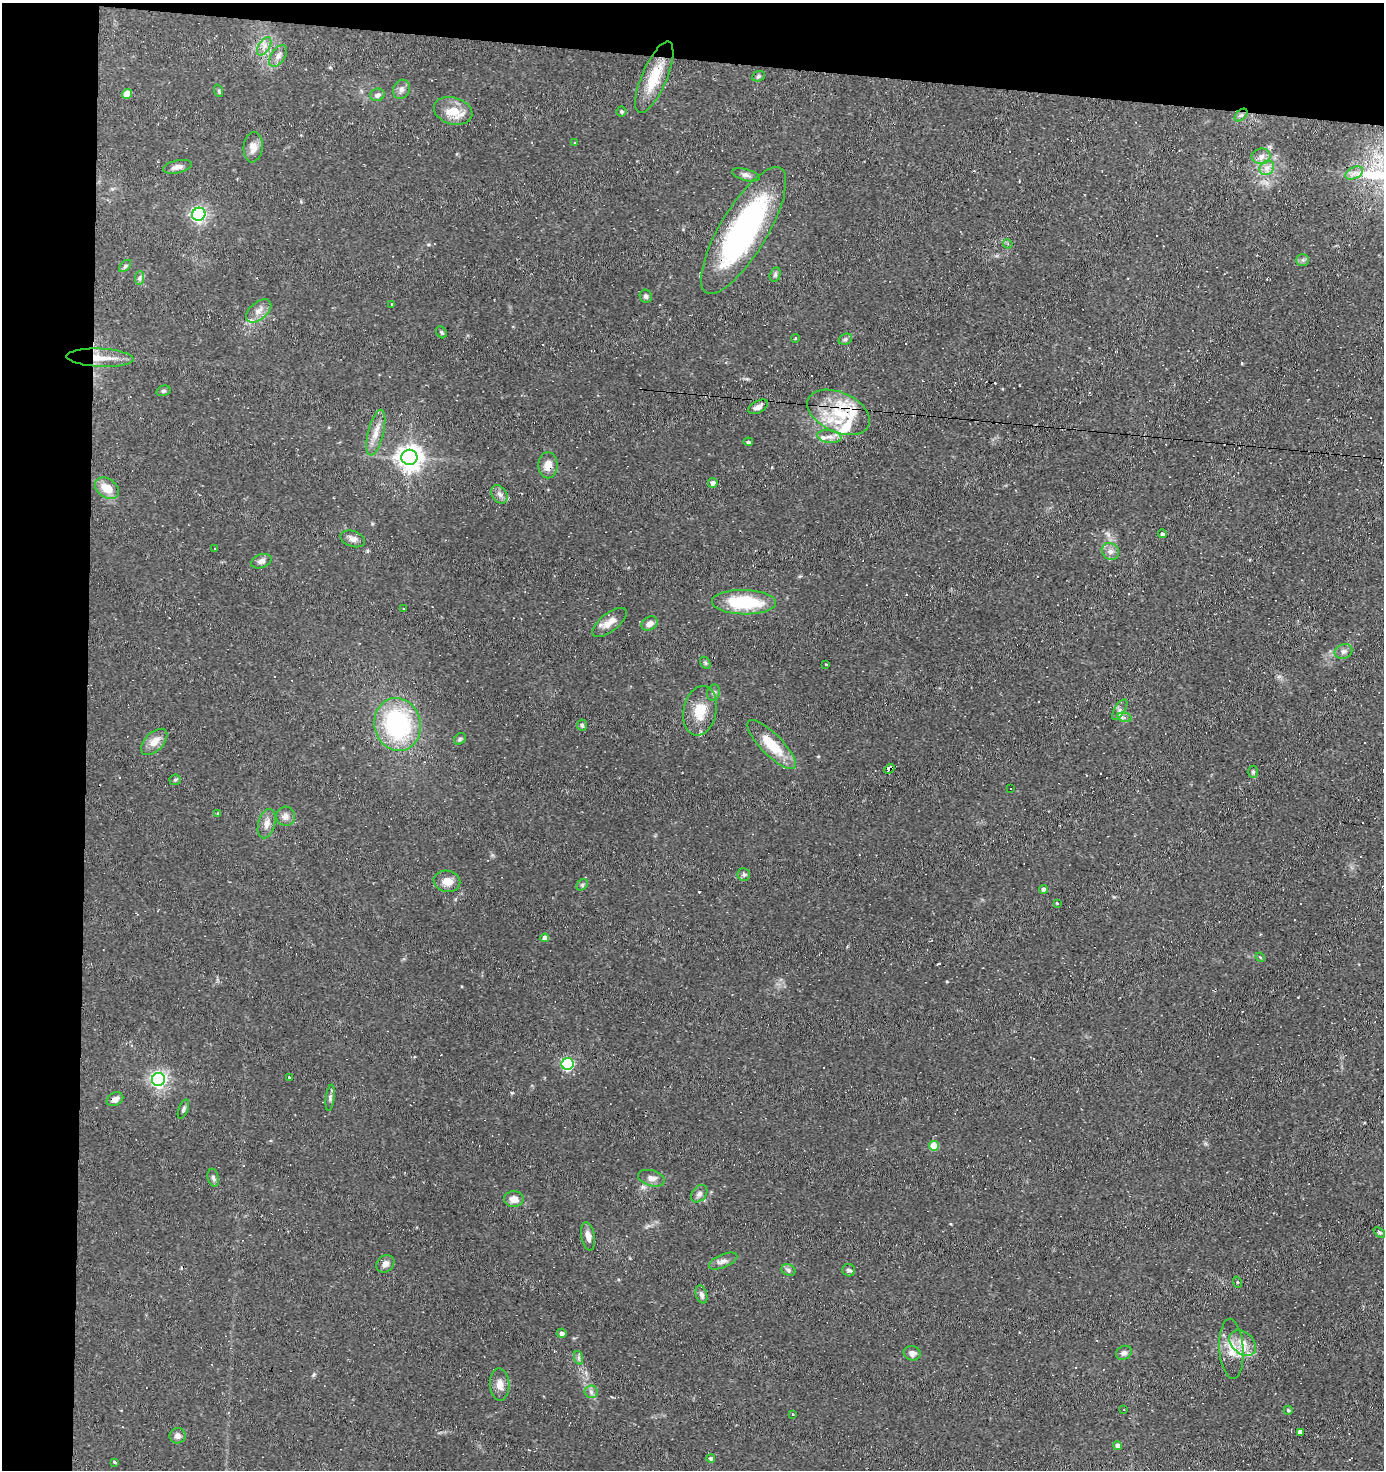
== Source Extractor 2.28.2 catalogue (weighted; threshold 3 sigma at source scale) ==
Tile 1 of 3 x 3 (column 1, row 1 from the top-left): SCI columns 102-1483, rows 2936-4403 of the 4431 x 4403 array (HDU 1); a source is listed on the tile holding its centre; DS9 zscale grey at full resolution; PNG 1386 x 1472 px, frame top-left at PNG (2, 3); each listed source drawn as its Kron ellipse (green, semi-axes under 4 px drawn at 4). Shown black and unused: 10% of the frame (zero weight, under 2 of 3 exposures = <1% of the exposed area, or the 3 px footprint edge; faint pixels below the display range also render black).
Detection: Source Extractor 2.28.2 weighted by HDU 2 'WHT'; one run over the whole footprint, this tile lists its part. Background 0.154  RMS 0.0067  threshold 0.03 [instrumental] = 3 sigma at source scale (4.5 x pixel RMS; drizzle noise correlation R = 1.50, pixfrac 1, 0.05/0.05 arcsec/px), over >= 5 px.
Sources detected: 130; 12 cosmic-ray / hot-pixel residue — neither listed nor drawn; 5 inside a brighter listed object's ellipse — not listed separately; the other 113 listed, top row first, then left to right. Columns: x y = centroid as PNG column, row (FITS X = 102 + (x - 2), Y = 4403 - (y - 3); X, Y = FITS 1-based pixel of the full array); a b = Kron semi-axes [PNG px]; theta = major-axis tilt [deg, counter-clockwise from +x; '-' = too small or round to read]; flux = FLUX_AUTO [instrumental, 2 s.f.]
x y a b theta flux
264 46 10 5 57 3.2
278 56 12 7 56 3.2
758 76 6 5 - 1.1
654 77 38 12 67 21
401 89 10 8 62 2.7
219 91 6 4 -72 0.81
127 94 5 4 - 11
377 95 7 6 - 2.7
453 111 19 13 -16 13
621 111 5 5 - 1.1
1241 115 7 4 44 1.7
574 143 3 2 - 0.74
253 147 15 9 83 5.7
1261 156 9 8 - 3.5
177 167 15 6 12 3.4
1267 168 8 6 45 3
1354 173 9 6 25 2.8
746 175 14 5 -15 2.5
199 214 7 6 - 180
744 230 73 23 59 150
1008 244 5 4 - 0.86
1303 260 6 5 - 1.5
125 266 7 4 46 1.2
775 275 7 5 75 1.4
140 278 7 4 88 1.4
646 296 6 6 - 1.6
392 304 3 3 - 0.94
259 311 15 8 40 5.4
442 332 6 5 - 1.1
795 338 4 3 - 0.51
845 339 7 5 22 1.4
100 358 34 9 -3 13
163 391 7 5 15 1.2
758 407 11 6 28 4.2
839 412 33 20 -24 33
376 433 23 8 76 7.1
829 437 12 6 -8 3.4
748 442 5 4 - 1.2
409 457 8 7 - 610
548 465 13 9 89 6.2
713 483 5 5 - 2.8
107 488 13 9 -36 11
499 494 10 7 -55 3.1
1162 534 4 4 - 1.4
353 539 13 8 -18 3.3
214 549 3 2 - 0.46
1110 551 9 8 - 3.3
261 561 10 7 19 2.8
744 602 32 12 -1 38
404 609 3 3 - 1
609 623 21 9 38 6.6
649 624 8 6 30 3.5
1343 651 9 7 23 2.5
705 663 6 4 -59 0.98
826 664 3 2 - 0.69
714 693 8 6 73 1.7
1120 710 12 5 58 2.5
700 711 25 16 78 16
1124 717 7 4 -15 1.9
398 724 27 23 -75 82
582 725 5 4 - 1.1
460 739 6 5 - 1.2
154 742 16 9 46 6.9
772 745 33 10 -45 20
889 769 6 4 42 9
1253 772 6 5 - 1.1
175 780 5 5 - 1.1
1011 788 3 3 - 2.2
218 814 4 3 - 0.9
286 816 9 9 - 3.3
267 824 15 8 74 4.4
744 874 6 6 - 1.6
447 881 13 10 -11 6.7
582 885 6 5 - 1.1
1044 889 4 4 - 3
1057 904 3 2 - 6
545 938 4 4 - 3.4
1260 957 5 4 - 0.77
568 1064 6 6 - 88
289 1078 3 2 - 0.81
159 1079 6 6 - 210
330 1098 13 3 83 1.6
115 1099 9 6 28 3
183 1109 10 4 69 1.6
934 1146 5 4 - 15
213 1178 9 5 -77 1.8
651 1178 14 8 -15 4
699 1194 10 7 49 2.6
514 1199 9 8 - 5.4
1379 1232 6 4 -40 0.93
588 1236 14 6 -80 4.6
723 1261 15 6 23 3.1
385 1264 9 8 - 3.6
788 1270 7 5 -24 1.5
849 1270 6 6 - 1.8
1237 1282 6 3 -70 0.61
701 1294 9 5 -74 2.3
562 1333 5 4 - 2.3
1243 1343 15 10 -40 8.5
1231 1349 30 12 -86 12
912 1353 8 7 - 2.9
1124 1353 8 6 30 2.5
579 1358 7 4 -72 1.2
500 1384 16 9 -87 5.4
591 1392 6 6 - 1.8
1124 1410 3 2 - 0.36
1288 1410 4 4 - 1
792 1414 4 3 - 0.62
1301 1432 4 3 - 91
178 1436 8 8 - 2.7
1117 1445 4 4 - 3.2
711 1458 4 4 - 1.6
114 1462 4 3 - 1.3
Overlapping masked pixels (flux is a lower limit): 5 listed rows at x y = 744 230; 100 358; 839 412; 548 465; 889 769